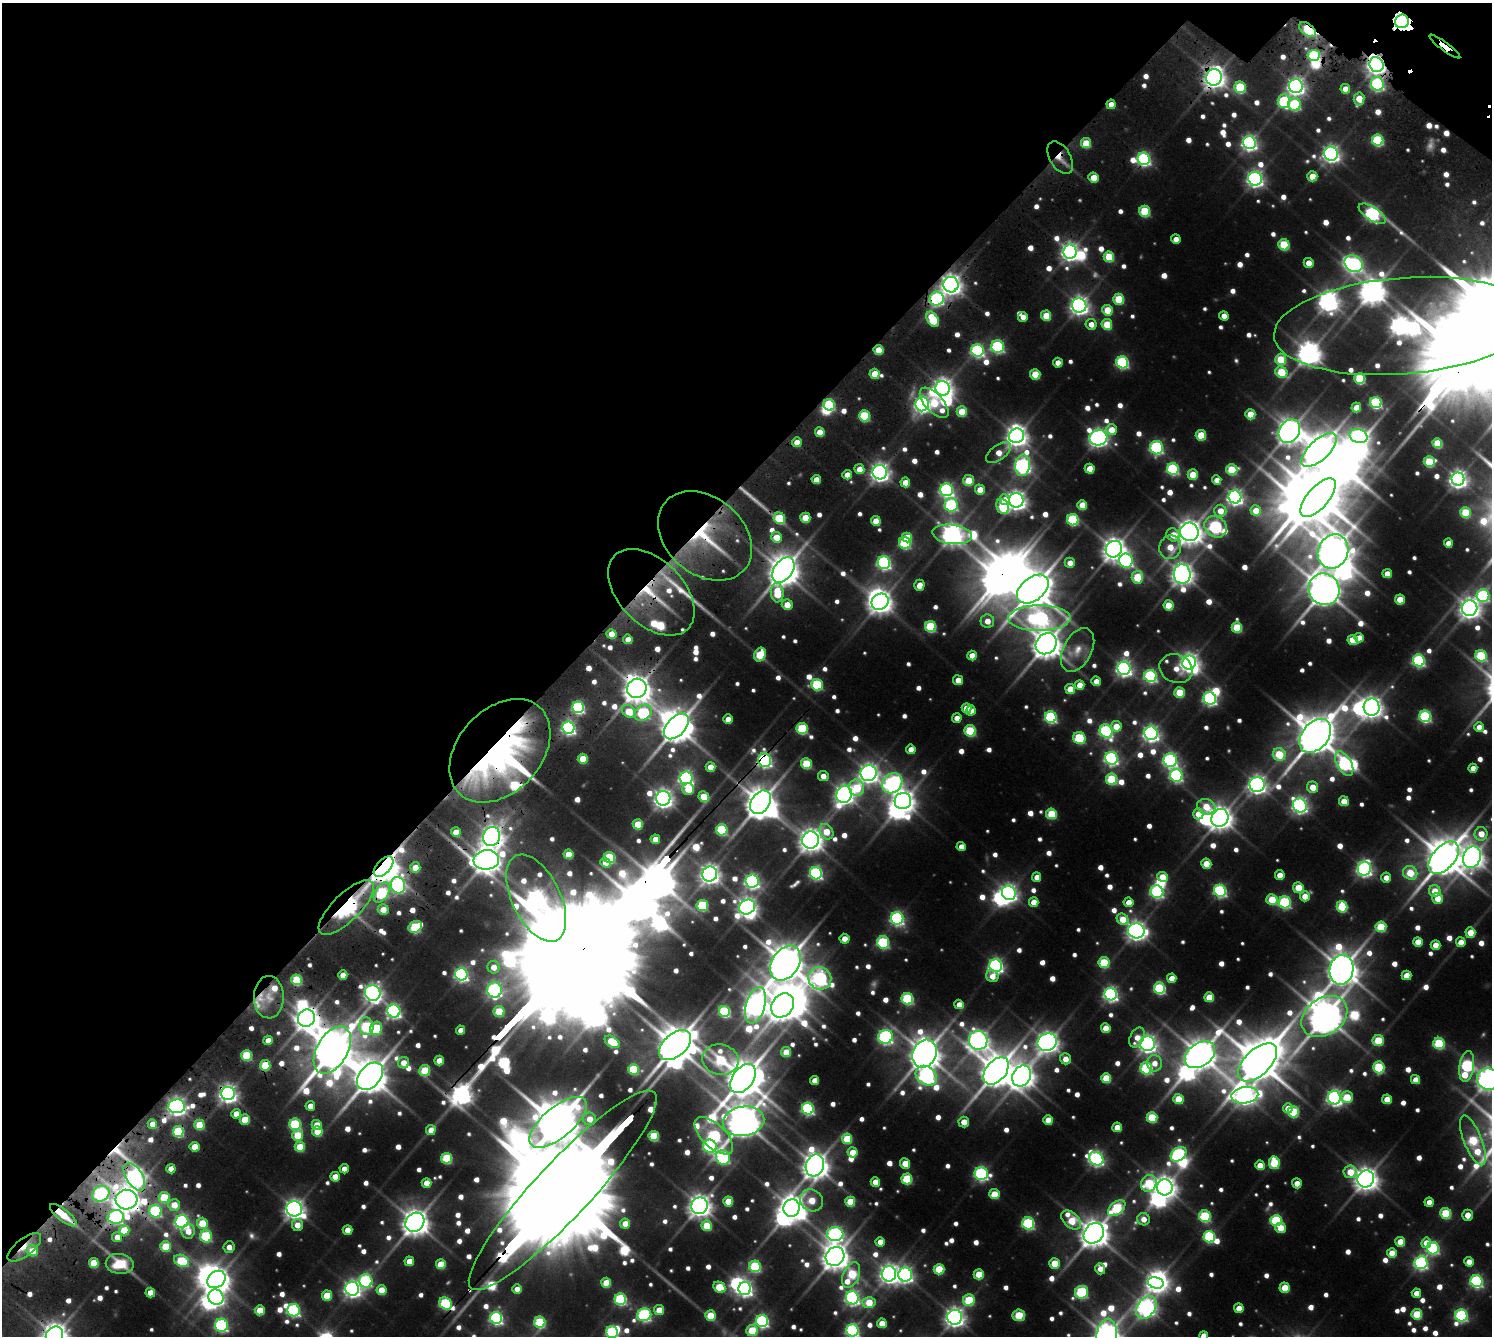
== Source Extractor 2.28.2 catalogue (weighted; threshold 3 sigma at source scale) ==
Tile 2 of 4 x 4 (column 2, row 1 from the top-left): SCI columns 1699-3188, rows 4455-5788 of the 6375 x 6376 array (HDU 1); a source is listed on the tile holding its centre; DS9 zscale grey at full resolution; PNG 1494 x 1338 px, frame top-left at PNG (2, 3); each listed source drawn as its Kron ellipse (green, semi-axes under 4 px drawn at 4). Shown black and unused: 39% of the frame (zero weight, under 3 of 5 exposures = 13% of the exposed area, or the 3 px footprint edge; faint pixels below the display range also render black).
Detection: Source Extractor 2.28.2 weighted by HDU 2 'WHT'; one run over the whole footprint, this tile lists its part. Background 0.0874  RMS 0.0096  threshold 0.043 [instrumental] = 3 sigma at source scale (4.5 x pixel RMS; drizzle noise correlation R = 1.50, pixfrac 1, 0.05/0.05 arcsec/px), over >= 5 px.
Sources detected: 1082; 19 too faint to see at this stretch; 45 inside a brighter object's white glare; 11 cosmic-ray / hot-pixel residue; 5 long thin detections or spike segments (spike, bleed or trail) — neither listed nor drawn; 24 inside a brighter listed object's ellipse — not listed separately; of the other 978, all 500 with FLUX_AUTO >= 12.2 (the completeness limit of this list) listed and drawn (478 fainter detections not listed), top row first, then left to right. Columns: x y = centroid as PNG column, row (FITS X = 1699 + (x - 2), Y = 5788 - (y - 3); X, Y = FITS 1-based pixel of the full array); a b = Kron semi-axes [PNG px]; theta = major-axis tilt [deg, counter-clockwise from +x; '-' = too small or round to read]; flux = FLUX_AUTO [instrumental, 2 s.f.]
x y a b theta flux
1402 21 7 6 - 1200
1308 30 9 5 -40 56
1445 47 19 3 -36 56
1314 55 6 5 - 110
1376 65 8 7 - 600
1214 77 8 8 - 960
1377 84 7 6 - 230
1296 86 7 7 - 540
1240 87 6 5 - 89
1345 89 5 4 - 15
1359 99 6 5 - 29
1284 101 7 6 - 100
1111 104 4 4 - 15
1295 105 6 6 - 120
1378 140 6 5 - 110
1086 143 5 5 - 33
1249 143 6 6 - 400
1331 154 7 7 - 510
1060 158 18 10 -59 19
1144 159 6 6 - 260
1312 176 5 5 - 27
1094 177 5 5 - 25
1255 179 7 6 - 470
1145 211 5 5 - 78
1372 214 15 6 -33 290
1176 239 5 4 - 12
1284 245 6 5 - 65
1070 252 7 6 - 600
1109 257 5 5 - 48
1309 263 5 5 - 18
1354 264 9 8 - 330
951 285 8 7 - 860
937 299 7 7 - 260
1119 299 5 5 - 57
1079 305 7 7 - 650
1107 310 5 5 - 36
1046 316 5 5 - 34
1224 316 5 4 - 12
1023 317 5 5 - 13
933 319 8 5 -61 73
1091 324 5 5 - 14
1107 324 5 5 - 38
1403 326 130 48 5 1700
998 347 6 6 - 180
878 350 5 5 - 28
977 350 6 6 - 230
1281 359 6 5 - 51
1122 362 6 6 - 180
1058 363 5 5 - 12
1281 372 6 5 - 57
874 374 5 5 - 28
1035 374 5 5 - 36
1360 378 5 5 - 85
943 388 7 7 - 750
1376 402 6 5 - 150
934 403 19 9 -48 51
922 404 7 7 - 410
829 405 6 5 - 110
1356 407 5 5 - 20
962 411 5 5 - 33
1250 414 5 5 - 29
864 416 5 5 - 90
1111 430 5 5 - 22
1289 431 12 10 57 1300
820 432 5 4 - 21
1201 435 5 5 - 44
1016 436 8 7 - 870
1359 436 9 7 -16 250
1098 438 9 8 - 590
797 442 5 4 - 18
1437 443 5 4 - 49
1157 448 7 6 - 190
1319 450 22 10 43 2200
999 453 14 7 36 17
1429 462 5 5 - 66
1023 465 11 7 85 450
859 469 5 5 - 18
1090 469 5 5 - 22
1173 469 6 5 - 160
1232 470 6 5 - 62
880 472 7 7 - 640
847 475 5 4 - 14
1193 475 5 5 - 32
1458 479 6 6 - 580
816 480 5 4 - 19
969 480 5 5 - 36
1217 480 5 4 - 13
905 482 5 4 - 19
946 490 6 6 - 310
980 490 5 5 - 21
1235 497 6 6 - 450
1318 498 24 10 49 5000
1004 500 5 5 - 17
1016 500 7 7 - 730
951 505 7 6 - 190
1082 505 5 5 - 28
1003 506 8 6 -61 66
1220 511 6 6 - 18
1256 511 5 5 - 24
1465 513 5 5 - 57
779 518 6 5 - 69
805 518 5 5 - 34
1073 520 6 5 - 120
876 521 5 5 - 25
1216 527 12 10 -37 210
1189 532 9 9 - 1300
952 534 20 9 -7 940
1173 535 7 6 - 22
705 536 52 38 -40 120
776 537 5 5 - 25
907 537 5 4 - 30
905 543 6 6 - 110
1448 543 4 4 - 14
1170 547 12 11 - 29
1114 549 9 8 - 1100
1333 551 17 15 66 2400
1126 561 7 7 - 210
884 563 6 6 - 280
1070 563 5 5 - 13
783 570 14 9 54 2400
1182 574 9 8 - 950
1387 574 5 4 - 17
1137 577 6 5 - 56
919 585 5 5 - 15
1033 589 18 11 39 3000
1324 589 16 15 - 2600
651 592 52 32 -45 85
777 593 10 6 -85 45
1483 596 6 6 - 170
1400 599 5 5 - 29
880 602 9 7 38 1100
787 605 5 5 - 21
1169 605 5 5 - 32
1470 608 8 7 - 850
1039 618 31 13 1 350
987 621 7 6 - 13
930 627 5 5 - 96
1237 627 5 5 - 60
612 634 5 5 - 25
1359 638 5 4 - 15
628 639 5 4 - 16
1353 640 5 5 - 33
1046 644 11 9 46 1800
1077 650 23 14 62 20
760 655 7 5 64 55
972 656 5 4 - 18
1481 656 6 5 - 100
1419 661 6 6 - 190
1189 662 7 6 - 710
1124 668 7 6 - 440
1176 669 17 14 -24 19
1151 676 6 6 - 210
958 680 5 5 - 17
1096 681 5 4 - 13
817 685 6 5 - 110
1080 685 5 4 - 17
637 688 10 9 - 1700
1070 689 5 5 - 26
1179 692 5 5 - 43
1210 698 6 6 - 280
578 707 6 5 - 180
1372 707 8 8 - 860
966 708 5 5 - 27
971 710 5 4 - 13
629 711 7 5 -37 38
643 713 9 7 32 140
1425 716 6 5 - 170
1051 717 6 5 - 170
957 718 5 4 - 14
728 719 5 4 - 17
676 726 15 9 47 2600
1116 726 5 5 - 23
1479 727 5 5 - 13
568 728 6 6 - 300
802 729 5 5 - 98
970 731 6 5 - 90
1106 731 7 6 - 230
1151 733 7 6 - 450
1315 736 19 13 50 3600
1079 738 6 6 - 77
911 749 5 4 - 14
500 751 59 41 47 470
1279 754 6 6 - 52
1111 758 6 6 - 290
583 759 5 5 - 37
765 760 7 6 - 320
1170 760 7 6 - 250
806 764 5 5 - 63
1344 764 13 7 -61 170
710 767 5 4 - 17
1473 768 4 4 - 12
869 773 8 8 - 680
1176 775 6 6 - 230
823 776 5 5 - 13
686 778 6 6 - 320
1112 779 5 5 - 83
892 783 11 9 45 390
1257 785 7 7 - 600
1312 787 6 5 - 23
857 788 8 7 - 51
688 789 6 5 - 36
844 794 8 7 - 720
704 797 5 5 - 38
663 798 7 7 - 670
903 801 8 8 - 1000
1344 801 5 5 - 27
760 802 13 9 56 2200
1300 805 7 6 - 420
1206 807 9 7 -16 30
1051 814 5 5 - 62
1198 814 5 5 - 20
1220 818 9 8 - 1100
638 824 5 5 - 33
722 830 6 5 - 100
456 832 5 5 - 21
826 832 8 6 -58 28
1481 834 7 6 - 20
492 836 10 8 68 820
655 839 5 4 - 18
811 840 9 8 - 1100
961 847 5 4 - 13
568 854 5 4 - 25
1472 857 11 8 69 990
609 858 6 5 - 85
1444 858 19 11 49 3500
486 860 13 9 7 1300
605 862 5 4 - 15
1206 864 5 5 - 24
384 867 12 7 47 2100
415 868 5 5 - 20
1364 869 7 6 - 390
816 873 6 6 - 220
1410 873 7 6 - 37
710 874 8 7 - 770
1280 875 5 4 - 21
1037 877 5 4 - 12
1162 877 5 4 - 32
1386 878 5 5 - 14
752 881 7 6 - 350
398 885 8 7 - 270
1298 888 5 5 - 39
1220 891 6 6 - 210
1435 891 6 5 - 24
382 892 11 6 58 96
1157 892 6 6 - 210
1009 893 7 6 - 510
1305 896 5 5 - 20
536 898 47 24 -64 880
1437 898 5 5 - 20
1272 899 5 5 - 49
1034 902 5 5 - 20
1129 902 5 5 - 16
1285 902 6 6 - 160
702 905 6 5 - 88
346 907 36 13 44 150
747 907 8 7 - 690
1342 907 6 5 - 76
383 909 5 5 - 17
897 918 6 6 - 270
1123 919 6 5 - 29
415 927 7 5 29 95
1381 927 5 5 - 59
1136 931 8 7 - 680
1470 933 5 5 - 23
845 939 5 5 - 14
883 942 6 6 - 120
1418 942 5 4 - 25
1461 942 5 5 - 17
1436 945 5 4 - 21
1104 962 5 5 - 71
785 963 19 13 56 3300
996 966 6 6 - 360
494 967 6 6 - 16
1342 970 15 12 79 2200
461 974 6 6 - 310
343 975 4 4 - 16
1406 975 5 4 - 21
992 976 6 5 - 15
820 978 12 11 - 290
1172 978 5 4 - 20
297 980 5 5 - 76
1160 988 6 5 - 130
495 990 7 7 - 300
373 993 8 7 - 580
1111 994 6 6 - 340
269 997 21 15 90 21
1209 997 5 5 - 30
907 999 6 5 - 130
959 1004 5 4 - 13
756 1005 19 9 74 930
783 1005 13 10 53 2100
394 1011 6 6 - 320
724 1011 5 5 - 130
499 1012 5 5 - 53
1324 1016 25 18 35 2800
306 1018 9 8 - 1200
366 1026 9 7 -81 91
376 1028 7 6 - 71
1106 1028 5 5 - 26
461 1030 4 4 - 12
886 1037 7 7 - 320
1137 1037 10 6 63 15
268 1040 5 4 - 16
978 1040 9 9 - 790
1378 1041 5 5 - 44
612 1042 8 5 -33 50
1047 1042 10 8 28 920
1439 1043 6 5 - 94
1147 1044 7 7 - 590
675 1045 19 11 41 3400
332 1050 26 15 59 4800
786 1052 5 5 - 30
925 1054 14 11 64 2100
247 1055 5 5 - 73
1200 1055 17 11 35 2100
1065 1059 5 5 - 14
720 1060 18 15 -10 98
439 1061 5 5 - 21
1257 1062 24 13 44 4600
403 1063 5 5 - 15
1154 1063 8 7 - 15
265 1065 5 5 - 58
1379 1067 6 5 - 89
1467 1067 16 7 81 170
1146 1068 6 6 - 140
633 1069 5 5 - 72
425 1070 5 5 - 57
996 1071 16 10 50 2400
370 1076 16 10 49 2900
926 1076 11 9 -37 440
1022 1076 11 9 59 1200
1106 1078 5 5 - 45
743 1079 16 10 53 2800
1489 1079 11 10 - 1200
815 1080 4 4 - 16
1416 1080 5 4 - 17
228 1094 7 6 - 610
1245 1095 13 8 10 740
1347 1097 6 5 - 42
1334 1098 7 6 - 400
1178 1099 5 5 - 34
1387 1099 5 5 - 24
177 1106 8 7 - 600
310 1106 5 5 - 12
1288 1108 5 4 - 18
808 1109 6 6 - 210
1293 1112 5 5 - 79
236 1114 5 4 - 16
1152 1117 5 5 - 61
245 1119 5 5 - 36
589 1119 6 6 - 17
1048 1120 5 5 - 21
743 1121 21 14 10 2500
558 1122 35 15 40 5900
964 1122 5 5 - 16
152 1124 5 5 - 14
295 1124 6 5 - 130
199 1125 5 5 - 40
317 1125 5 5 - 23
1117 1127 5 4 - 21
431 1130 5 5 - 15
317 1131 5 5 - 37
178 1132 5 5 - 92
297 1135 6 5 - 39
654 1136 5 5 - 65
714 1136 24 11 -44 200
847 1139 5 5 - 50
1473 1140 26 9 -68 88
710 1146 7 6 - 210
194 1147 5 4 - 26
300 1147 5 5 - 42
853 1152 5 5 - 24
1179 1154 9 6 38 270
723 1157 7 7 - 180
447 1158 5 5 - 83
1096 1159 7 6 - 360
905 1163 5 5 - 25
1274 1163 6 5 - 67
815 1165 11 9 72 1500
1260 1165 5 4 - 21
171 1169 4 4 - 16
344 1169 5 4 - 13
1350 1172 6 6 - 32
981 1174 7 6 - 260
134 1177 15 8 -58 430
335 1177 5 5 - 22
907 1179 5 5 - 70
1366 1179 9 8 - 1100
875 1182 5 4 - 22
427 1183 5 4 - 18
1149 1183 8 7 - 79
1297 1183 5 5 - 12
1165 1187 8 8 - 980
563 1190 134 28 47 48000
101 1194 9 7 33 250
994 1194 5 5 - 37
164 1198 5 5 - 50
126 1200 11 10 - 1600
812 1200 12 10 -38 35
728 1201 5 5 - 32
850 1202 5 5 - 38
1429 1202 4 4 - 14
174 1205 6 6 - 21
699 1206 8 8 - 990
792 1208 9 8 - 1400
1117 1208 10 6 40 92
294 1209 8 7 - 730
155 1211 6 6 - 140
1446 1213 5 5 - 77
63 1215 16 6 -38 33
1467 1215 5 5 - 13
1205 1216 6 5 - 110
116 1217 8 7 - 210
1143 1219 6 6 - 13
1071 1220 11 7 -42 45
1276 1220 5 5 - 120
182 1221 6 6 - 340
415 1222 10 8 48 1500
202 1223 5 5 - 46
1028 1223 6 6 - 160
625 1224 5 5 - 21
297 1225 6 5 - 17
707 1226 5 5 - 46
1281 1228 5 5 - 21
124 1230 5 5 - 36
347 1230 5 4 - 16
188 1231 7 6 - 17
1094 1233 11 9 48 1700
835 1234 8 7 - 320
206 1236 6 6 - 110
117 1237 5 5 - 13
1209 1237 6 5 - 130
880 1242 5 4 - 14
1400 1242 5 5 - 25
1426 1243 5 5 - 17
166 1246 5 5 - 48
24 1247 20 8 39 16
229 1247 6 5 - 12
1433 1248 6 6 - 170
32 1251 6 5 - 24
1392 1253 5 5 - 18
835 1256 10 9 - 1500
182 1261 8 5 -24 78
409 1261 5 4 - 17
1469 1262 5 4 - 13
94 1263 5 5 - 43
1054 1263 5 5 - 38
1421 1263 6 6 - 280
120 1264 14 10 -9 35
441 1264 5 5 - 35
755 1266 6 5 - 110
939 1269 5 5 - 53
1100 1269 5 5 - 13
889 1274 7 7 - 670
979 1274 5 5 - 36
851 1275 13 8 66 73
905 1275 7 6 - 400
216 1279 10 8 40 1100
366 1281 6 6 - 180
1476 1281 6 6 - 210
606 1283 5 5 - 31
1156 1283 8 5 -15 500
719 1287 6 5 - 44
1285 1288 5 5 - 33
352 1289 7 7 - 530
517 1289 4 4 - 12
745 1289 6 6 - 400
382 1290 5 5 - 29
1082 1292 7 6 - 140
150 1293 5 5 - 16
1416 1293 5 4 - 15
327 1295 5 5 - 40
216 1297 8 7 - 440
852 1298 6 6 - 340
620 1299 6 5 - 150
969 1300 6 5 - 72
446 1303 7 5 -35 140
869 1303 6 5 - 31
1146 1307 13 8 55 670
1239 1308 5 4 - 20
260 1310 5 5 - 31
293 1310 6 6 - 210
659 1310 5 5 - 23
1417 1314 5 5 - 55
644 1315 7 6 - 210
711 1315 5 5 - 41
1019 1315 6 5 - 41
1461 1315 6 6 - 180
955 1317 7 7 - 730
496 1318 6 6 - 250
762 1321 6 6 - 240
540 1322 5 5 - 98
882 1323 5 5 - 25
221 1325 6 6 - 200
752 1330 6 5 - 51
852 1330 6 6 - 240
612 1332 6 6 - 170
54 1335 9 8 - 1300
1106 1335 17 10 82 1600
1204 1336 4 4 - 15
Overlapping masked pixels (flux is a lower limit): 46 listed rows (the first 20) at x y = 1402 21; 1308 30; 1445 47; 1314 55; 1376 65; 1214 77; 1377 84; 1111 104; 1086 143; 1060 158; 1144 159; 951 285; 937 299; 878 350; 864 416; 705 536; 783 570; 1033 589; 651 592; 637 688
Isophote crosses this tile's border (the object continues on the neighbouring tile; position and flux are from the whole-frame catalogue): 7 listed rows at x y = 1403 326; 1489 1079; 852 1330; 612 1332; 54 1335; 1106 1335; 1204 1336